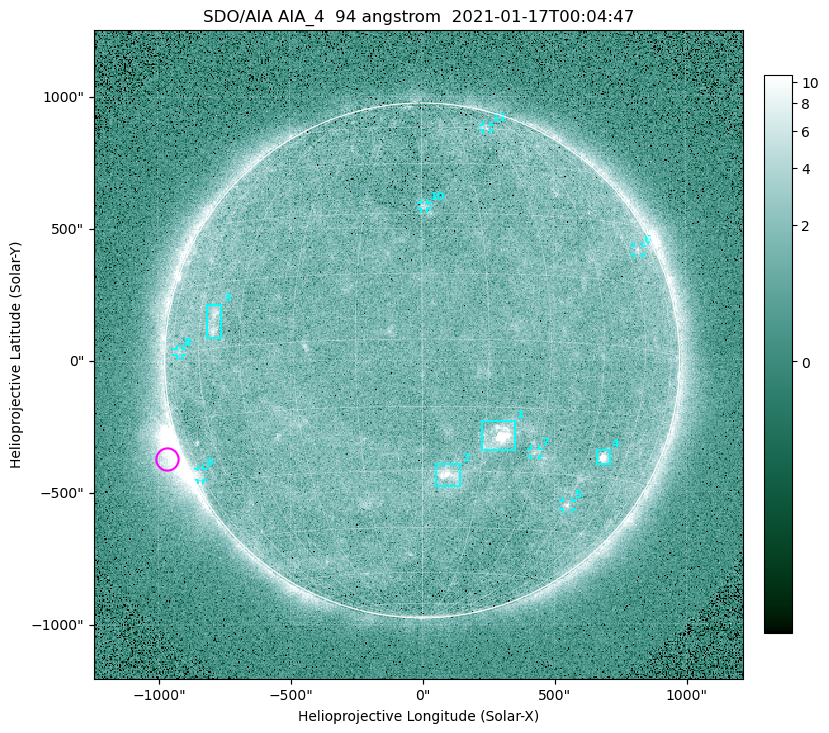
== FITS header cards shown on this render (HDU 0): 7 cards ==
TELESCOP= 'SDO/AIA '
INSTRUME= 'AIA_4   '
WAVELNTH=                   94
WAVEUNIT= 'angstrom'
DATE-OBS= '2021-01-17T00:04:47.12'
CTYPE1  = 'HPLN-TAN'
CTYPE2  = 'HPLT-TAN'

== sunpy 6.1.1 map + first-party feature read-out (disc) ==
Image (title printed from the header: SDO/AIA AIA_4  94 angstrom  2021-01-17T00:04:47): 512 x 512 px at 4.8 arcsec/px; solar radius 976 arcsec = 203 px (full disc in frame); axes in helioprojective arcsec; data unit not stated in the header (colour bar unlabelled)
Orientation: roll -0.138 deg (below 1 deg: not rotated)
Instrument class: DISC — disc imager (sunpy class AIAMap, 94 A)
Bright regions (active regions / flare kernels): reference = the median radial profile (limb darkening/brightening removed); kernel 5 px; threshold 5 sigma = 1.89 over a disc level ~1.66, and >= 1.15x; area >= 9 px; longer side >= 5 px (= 24 arcsec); searched inside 0.97 R_sun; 11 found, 11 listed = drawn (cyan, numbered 1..; 7 of them under ~33 arcsec drawn as corner ticks so the feature stays visible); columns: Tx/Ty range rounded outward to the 10 arcsec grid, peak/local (2 s.f.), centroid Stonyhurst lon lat
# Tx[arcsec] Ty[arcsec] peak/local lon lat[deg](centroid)
1 220..350 -340..-230 12 +19 -22
2 50..150 -480..-390 5.7 +7 -31
3 -820..-760 90..220 4.3 -54 +6
4 660..710 -400..-340 8.4 +51 -25
5 530..570 -570..-530 3.7 +45 -38
6 800..840 400..430 2.6 +66 +23
7 410..440 -360..-330 2.6 +29 -25
8 -930..-910 20..50 2.2 -70 +0
9 -850..-830 -450..-410 2.7 -75 -27
10 -10..20 570..600 2.6 +1 +32
11 230..260 870..890 2.5 +30 +61
Off-limb structures (1.02-1.3 R_sun): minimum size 50 px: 4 found; the strongest spans PA ~95..130 deg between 1.02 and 1.2 R_sun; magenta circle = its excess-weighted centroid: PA ~110 deg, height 1.06 R_sun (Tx ~-970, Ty ~-370 arcsec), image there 5.2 x the reference